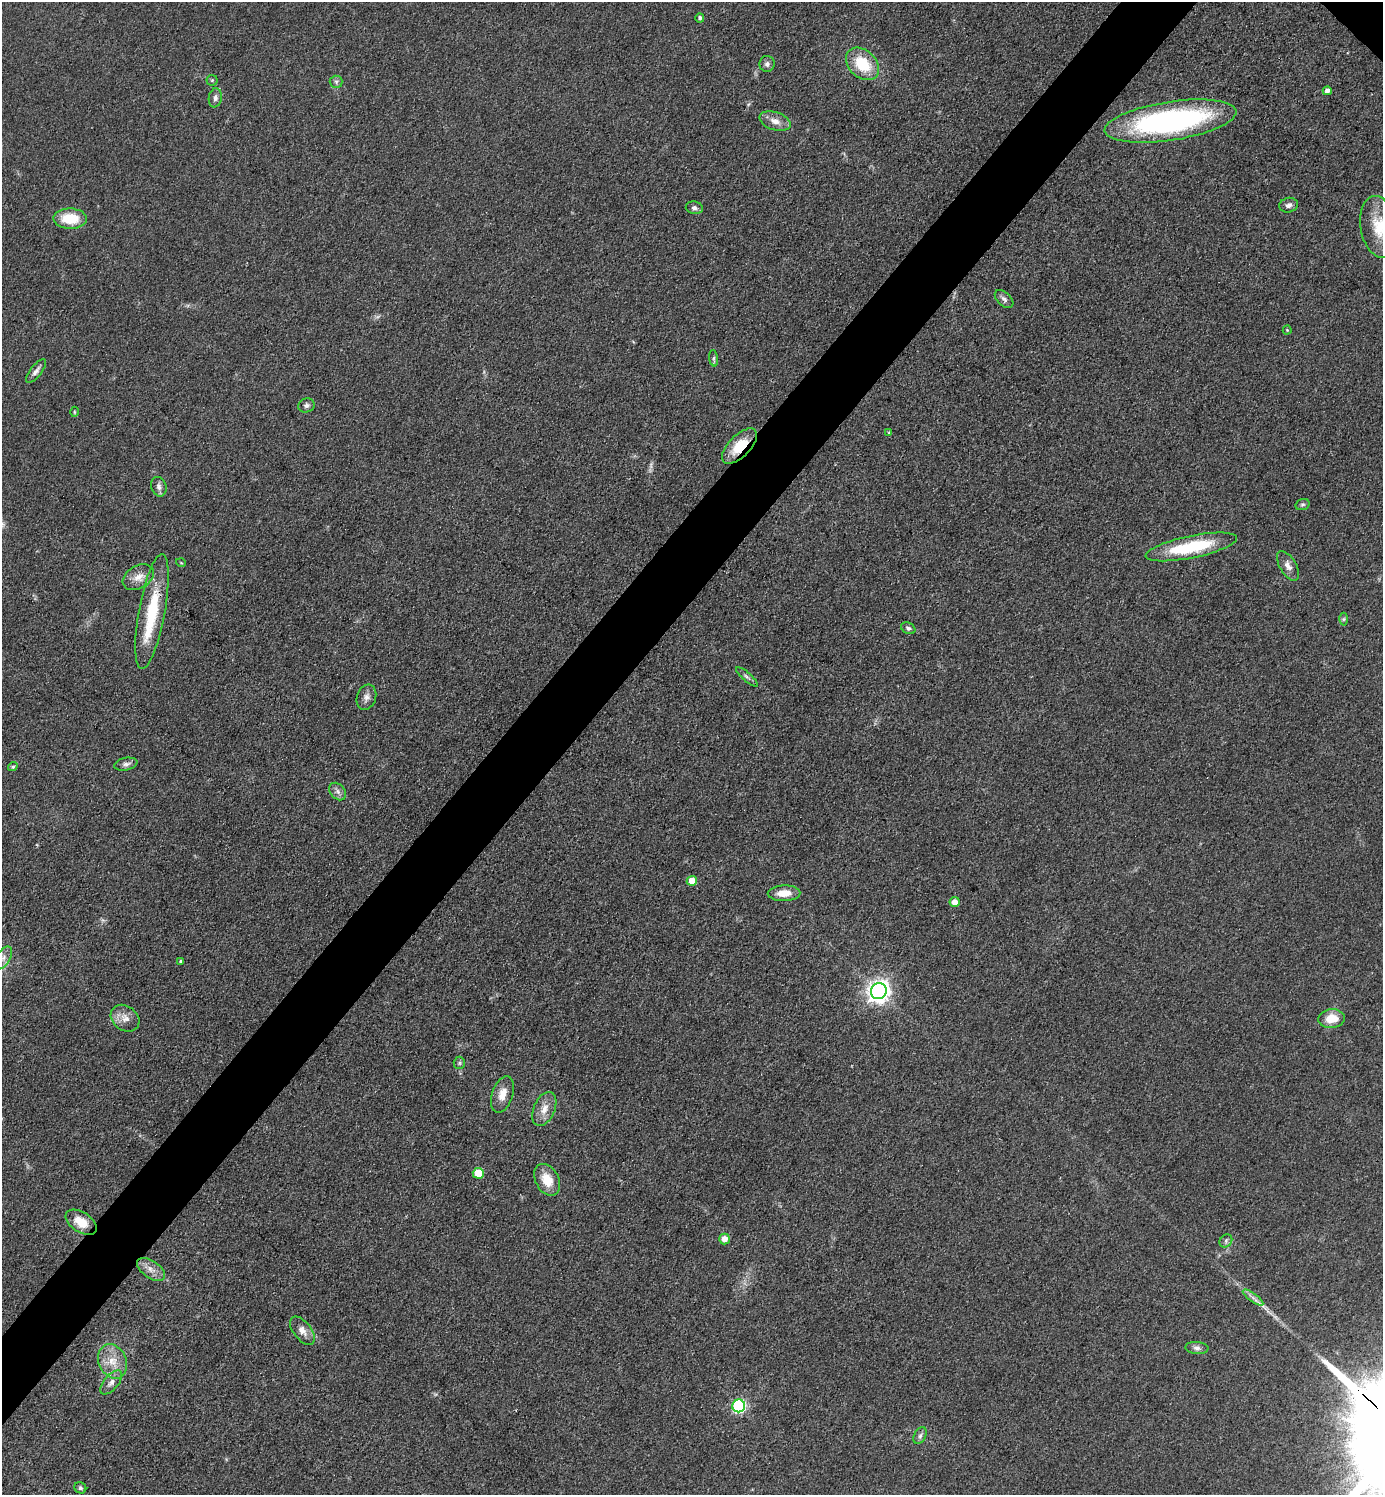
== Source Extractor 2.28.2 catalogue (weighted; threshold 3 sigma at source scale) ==
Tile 7 of 4 x 4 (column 3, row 2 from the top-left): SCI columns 3059-4439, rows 2988-4480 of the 5976 x 5974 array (HDU 1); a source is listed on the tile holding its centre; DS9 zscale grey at full resolution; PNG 1385 x 1497 px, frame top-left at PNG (2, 2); each listed source drawn as its Kron ellipse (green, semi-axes under 4 px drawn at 4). Shown black and unused: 5% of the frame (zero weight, under 3 of 4 exposures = <1% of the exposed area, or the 3 px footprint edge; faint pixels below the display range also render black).
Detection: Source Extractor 2.28.2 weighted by HDU 2 'WHT'; one run over the whole footprint, this tile lists its part. Background 0.0799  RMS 0.0063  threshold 0.0285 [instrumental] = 3 sigma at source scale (4.5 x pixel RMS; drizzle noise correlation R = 1.50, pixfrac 1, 0.05/0.05 arcsec/px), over >= 5 px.
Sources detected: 64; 1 too faint to see at this stretch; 1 cosmic-ray / hot-pixel residue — neither listed nor drawn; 2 inside a brighter listed object's ellipse — not listed separately; the other 60 listed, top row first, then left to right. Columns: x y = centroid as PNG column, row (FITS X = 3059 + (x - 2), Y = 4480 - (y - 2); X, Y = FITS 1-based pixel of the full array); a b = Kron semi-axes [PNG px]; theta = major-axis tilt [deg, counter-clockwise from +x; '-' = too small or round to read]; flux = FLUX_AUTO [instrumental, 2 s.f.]
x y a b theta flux
700 18 4 4 - 1.7
767 64 8 7 - 2.2
862 64 19 13 -43 23
212 80 5 5 - 0.89
336 82 6 6 - 1.6
1327 91 4 4 - 2.8
215 98 9 6 79 2.6
775 121 16 9 -18 5.6
1170 121 66 19 9 160
1289 205 9 7 14 2.5
694 208 8 6 -11 1.9
70 219 17 10 -2 19
1379 227 31 18 -79 21
1004 299 11 6 -44 2.3
1287 330 4 4 - 0.69
714 358 8 4 -83 1.2
36 371 14 5 52 2.8
306 405 8 7 - 1.9
74 412 5 3 - 0.6
889 432 4 4 - 0.54
740 446 22 11 45 18
159 487 10 7 -71 2.8
1302 504 7 5 17 1.2
1191 547 46 11 12 40
181 563 5 3 - 0.54
1288 566 16 8 -59 4.5
138 577 17 11 31 6.8
152 611 58 13 80 36
1344 619 6 4 89 0.96
908 628 7 5 -27 1.5
747 677 14 4 -40 1.9
366 697 13 9 71 3.6
126 764 12 6 11 2.4
13 767 5 4 - 1
338 792 10 7 -47 2.5
692 881 5 5 - 8.1
784 893 16 8 1 9
955 902 5 5 - 5.2
3 958 13 6 58 4.3
181 961 4 4 - 0.95
879 991 8 7 - 460
125 1018 15 12 -37 6.3
1331 1019 13 9 6 11
459 1063 6 5 - 1.2
502 1094 19 10 72 7.6
544 1109 18 10 67 7.3
478 1173 5 5 - 18
547 1180 17 11 -63 12
81 1222 17 10 -33 12
724 1239 5 5 - 5.1
1226 1241 7 6 - 1.6
151 1269 16 8 -35 5.4
1253 1298 12 3 -35 2.2
302 1331 16 9 -52 5.2
1197 1348 11 6 -5 2.6
113 1361 18 14 -64 11
111 1382 14 7 50 3.8
739 1406 6 6 - 93
920 1436 9 5 63 1.9
80 1488 6 5 - 1.2
Overlapping masked pixels (flux is a lower limit): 1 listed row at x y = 740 446
Isophote crosses this tile's border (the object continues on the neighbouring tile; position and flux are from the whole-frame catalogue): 2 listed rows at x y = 1379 227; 3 958